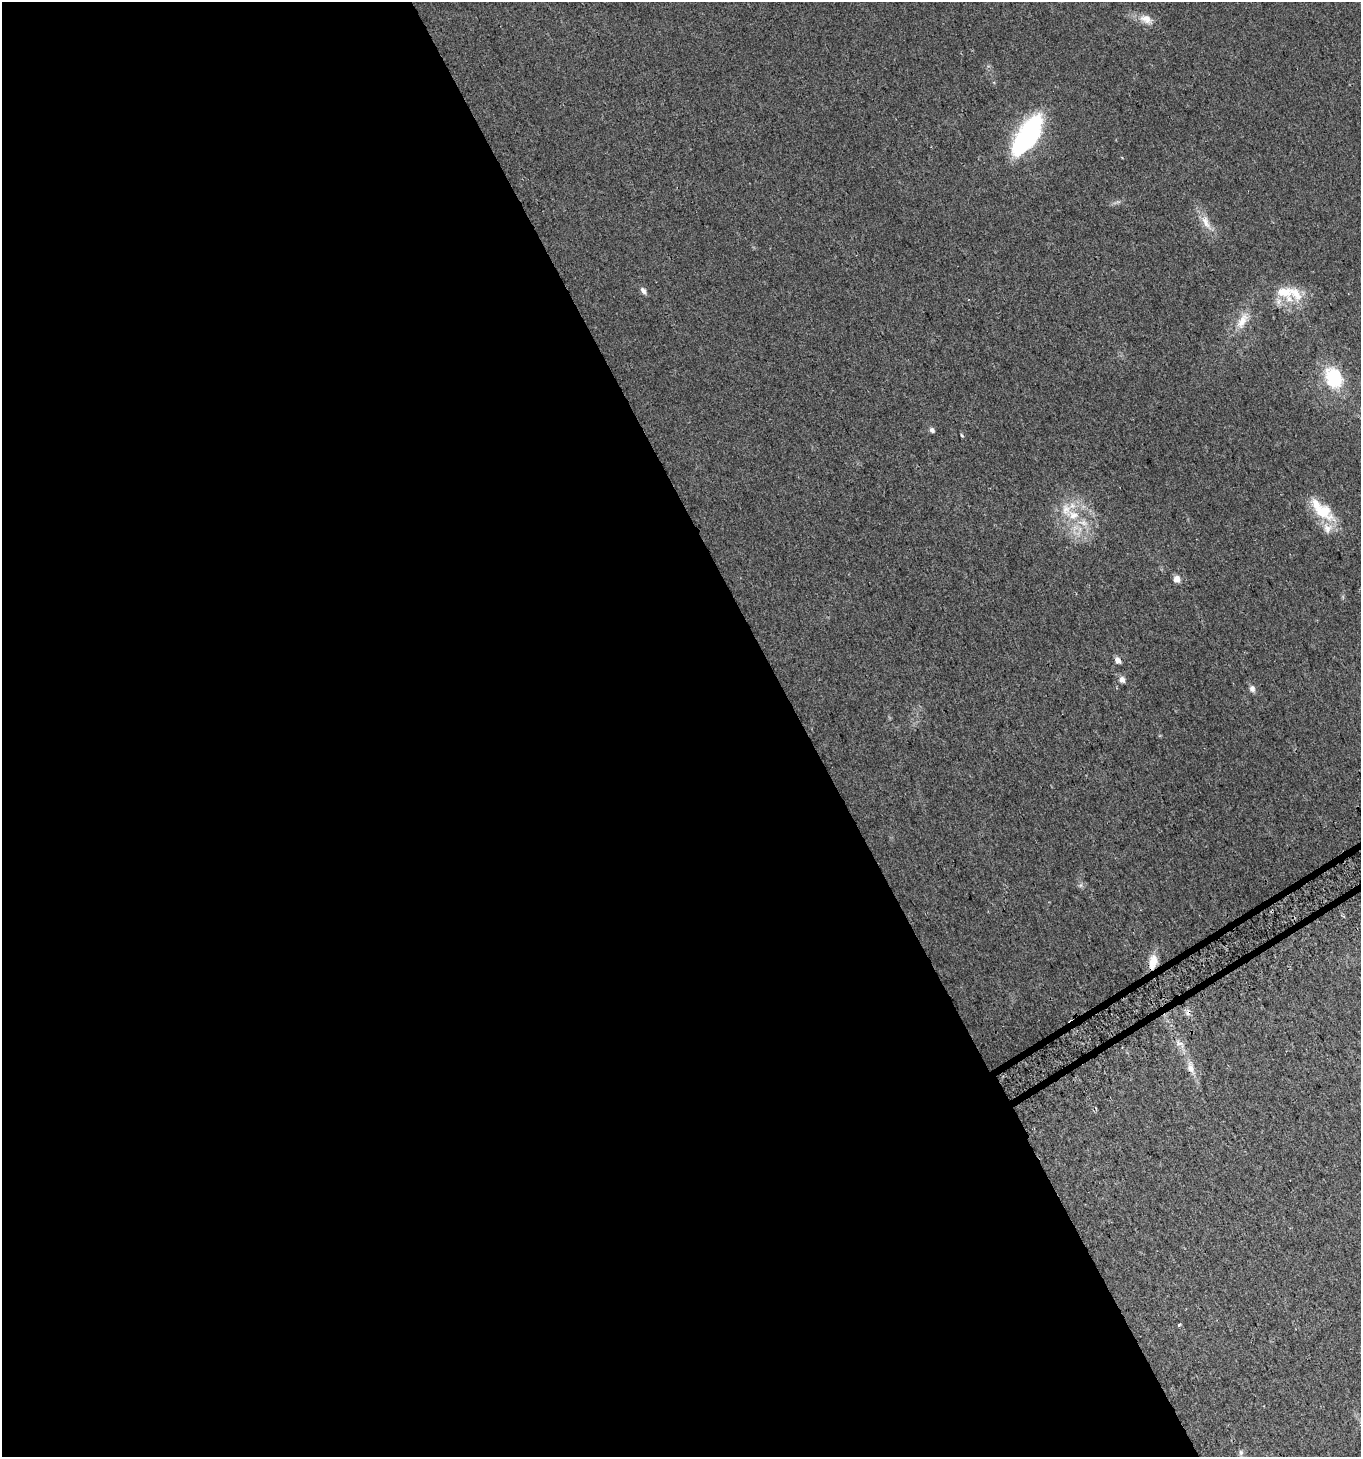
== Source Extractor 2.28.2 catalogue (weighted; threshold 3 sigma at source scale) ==
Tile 9 of 4 x 4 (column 1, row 3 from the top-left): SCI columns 126-1484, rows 1488-2942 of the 5747 x 5880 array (HDU 1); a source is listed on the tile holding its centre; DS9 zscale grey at full resolution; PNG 1363 x 1459 px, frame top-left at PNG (2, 2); no overlay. Shown black and unused: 59% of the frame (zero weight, under 2 of 3 exposures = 2% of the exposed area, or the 3 px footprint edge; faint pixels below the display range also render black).
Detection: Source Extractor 2.28.2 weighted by HDU 2 'WHT'; one run over the whole footprint, this tile lists its part. Background 0.0449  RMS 0.008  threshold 0.036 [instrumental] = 3 sigma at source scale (4.5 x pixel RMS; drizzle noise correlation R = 1.50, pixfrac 1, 0.0396/0.0396 arcsec/px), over >= 5 px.
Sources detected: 29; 2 inside a brighter object's white glare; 2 cosmic-ray / hot-pixel residue — not listed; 4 inside a brighter listed object's ellipse — not listed separately; the other 21 listed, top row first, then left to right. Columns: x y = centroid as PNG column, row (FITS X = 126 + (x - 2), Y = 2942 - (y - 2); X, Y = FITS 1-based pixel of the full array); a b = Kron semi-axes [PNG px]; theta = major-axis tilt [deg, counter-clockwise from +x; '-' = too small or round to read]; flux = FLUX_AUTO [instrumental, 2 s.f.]
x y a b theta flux
1146 19 19 11 -24 8.1
1030 132 34 24 48 76
1206 222 22 9 -62 8.9
643 291 10 5 -57 2.6
1284 292 31 20 -24 24
1242 321 26 10 63 12
1334 378 26 20 -63 39
932 430 6 5 - 2.6
962 435 4 3 - 0.95
1322 511 33 18 -34 26
1073 515 16 12 -21 14
1176 579 6 6 - 6.4
1118 660 6 5 - 4.8
1122 680 6 5 - 4.3
1252 689 9 7 -77 3.1
1081 885 7 4 71 1.4
1153 962 17 9 78 11
1180 1044 14 7 -31 4.7
1190 1068 14 9 -66 6.4
1179 1325 6 2 44 0.79
1241 1452 8 6 -87 1.8
Overlapping masked pixels (flux is a lower limit): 1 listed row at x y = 1153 962